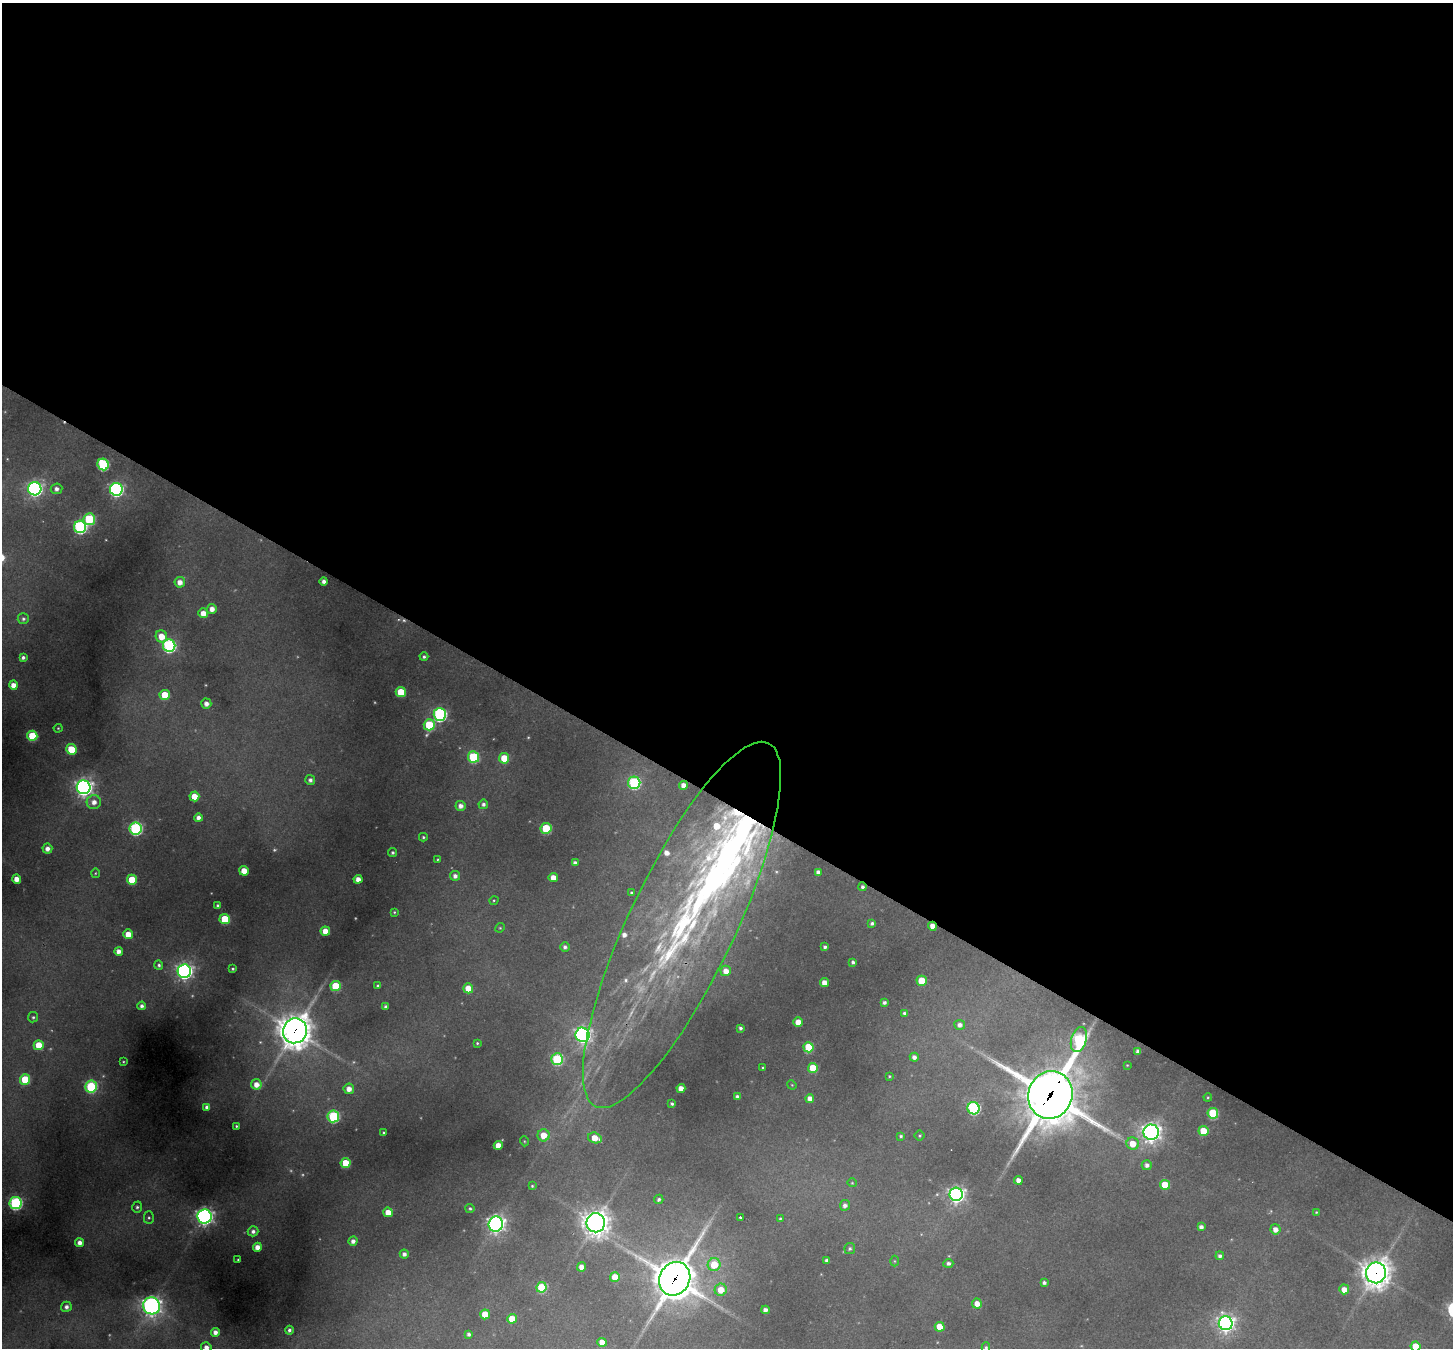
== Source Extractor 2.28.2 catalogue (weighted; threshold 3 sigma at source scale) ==
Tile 3 of 4 x 4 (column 3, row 1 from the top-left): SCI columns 2902-4352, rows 4321-5666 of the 5802 x 5810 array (HDU 1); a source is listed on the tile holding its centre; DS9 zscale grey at full resolution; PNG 1455 x 1350 px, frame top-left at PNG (2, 3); each listed source drawn as its Kron ellipse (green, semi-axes under 4 px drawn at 4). Shown black and unused: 60% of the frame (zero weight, under 2 of 3 exposures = <1% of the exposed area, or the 3 px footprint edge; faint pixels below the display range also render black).
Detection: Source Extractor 2.28.2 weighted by HDU 2 'WHT'; one run over the whole footprint, this tile lists its part. Background 0.331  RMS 0.015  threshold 0.0673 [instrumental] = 3 sigma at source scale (4.5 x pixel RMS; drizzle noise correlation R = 1.50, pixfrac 1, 0.05/0.05 arcsec/px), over >= 5 px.
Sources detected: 194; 4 too faint to see at this stretch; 1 cosmic-ray / hot-pixel residue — neither listed nor drawn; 9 inside a brighter listed object's ellipse — not listed separately; the other 180 listed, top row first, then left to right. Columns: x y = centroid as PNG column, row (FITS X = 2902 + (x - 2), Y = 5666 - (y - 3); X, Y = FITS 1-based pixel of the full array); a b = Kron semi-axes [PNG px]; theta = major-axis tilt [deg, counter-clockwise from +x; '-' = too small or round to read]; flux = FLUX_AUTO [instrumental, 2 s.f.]
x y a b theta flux
103 464 6 5 - 160
35 489 6 6 - 450
56 489 6 5 - 6.7
116 489 6 6 - 380
89 519 6 6 - 120
80 527 6 6 - 280
180 582 5 5 - 13
324 582 4 4 - 6.9
212 609 5 5 - 11
203 613 5 5 - 17
23 619 5 5 - 3.6
161 636 6 5 - 24
169 646 6 6 - 290
23 657 4 3 - 4.2
424 657 4 4 - 3
13 685 4 4 - 12
401 692 5 5 - 49
165 695 5 5 - 38
206 704 5 5 - 8.7
440 714 6 6 - 320
429 725 5 5 - 93
58 728 4 4 - 1.7
32 736 5 5 - 72
71 749 5 5 - 47
473 757 5 5 - 110
504 758 5 5 - 42
310 780 5 5 - 5.4
634 783 6 6 - 200
683 785 4 4 - 11
84 787 7 7 - 760
194 796 5 5 - 25
94 802 7 7 - 11
483 804 5 4 - 4.6
461 806 5 5 - 8.9
198 818 4 4 - 7.7
136 828 6 6 - 260
546 828 5 5 - 74
423 837 4 4 - 2.2
47 849 5 5 - 9.1
393 853 4 4 - 3.2
438 859 3 3 - 1.6
575 863 4 4 - 7.1
244 871 5 4 - 23
818 872 4 4 - 7.5
95 873 5 3 - 1.5
455 876 5 5 - 6.8
553 878 4 4 - 17
17 879 4 4 - 15
358 879 4 4 - 11
132 880 5 5 - 49
863 887 4 4 - 4.3
631 893 3 3 - 2.4
494 900 5 3 - 1.6
218 905 3 3 - 3.3
394 912 3 3 - 1.7
225 919 5 5 - 62
872 923 4 3 - 3.6
682 925 201 53 64 770
932 926 4 4 - 14
500 928 5 4 - 1.9
325 931 4 4 - 18
128 934 5 4 - 21
565 947 5 5 - 4.4
825 947 4 3 - 3.8
119 951 4 4 - 10
853 962 3 3 - 3.5
159 965 5 4 - 3.3
233 969 3 3 - 2.3
184 971 6 6 - 590
726 971 5 5 - 14
922 981 5 5 - 44
824 983 4 4 - 14
336 986 5 5 - 74
378 986 3 3 - 2.2
468 988 5 5 - 27
884 1002 4 4 - 4.1
142 1006 4 4 - 5.2
386 1007 3 3 - 4.3
904 1014 4 4 - 4.4
33 1017 5 5 - 2.7
798 1022 5 4 - 24
960 1025 5 5 - 7.1
740 1028 4 3 - 3.5
295 1031 13 12 - 2600
583 1035 7 7 - 530
1079 1040 13 7 74 160
477 1043 3 3 - 1.8
39 1045 5 5 - 44
808 1047 5 5 - 59
1138 1051 4 4 - 5.8
914 1057 4 4 - 6.7
557 1059 6 6 - 140
123 1062 3 3 - 1.5
1127 1065 3 2 - 1
763 1068 3 2 - 1.7
813 1068 5 5 - 40
890 1076 3 3 - 1.5
25 1079 5 5 - 66
256 1084 5 5 - 14
792 1085 5 4 - 1.3
91 1087 6 6 - 160
349 1089 5 5 - 13
681 1089 4 4 - 16
1050 1095 24 22 71 7800
737 1096 3 3 - 3.8
1208 1097 4 3 - 1.5
810 1098 4 4 - 12
672 1104 3 3 - 2.8
207 1107 4 4 - 6.7
974 1108 6 6 - 240
1213 1113 5 5 - 98
333 1116 6 6 - 180
236 1126 3 3 - 1.9
1203 1131 5 5 - 43
383 1132 3 3 - 1.7
1151 1132 8 7 - 810
544 1135 6 6 - 25
920 1135 5 5 - 2.1
901 1136 3 3 - 2.3
595 1138 7 5 -16 26
524 1141 5 3 - 1.4
1133 1144 6 6 - 24
498 1145 4 4 - 20
346 1163 5 5 - 45
1147 1165 5 5 - 6.4
1018 1180 4 4 - 11
852 1183 4 4 - 1.6
1165 1185 5 5 - 33
532 1186 4 3 - 1.7
956 1194 6 6 - 690
659 1199 5 4 - 4
15 1203 6 6 - 280
845 1205 5 5 - 6.9
137 1207 6 5 - 3.4
470 1208 4 4 - 2.5
388 1212 5 4 - 21
1316 1212 4 4 - 1.5
205 1216 7 7 - 660
741 1217 3 3 - 55
149 1218 6 5 - 2.9
780 1219 4 3 - 1.7
596 1223 9 9 - 1700
496 1224 8 7 - 730
1201 1227 4 4 - 6
1275 1229 5 5 - 10
253 1231 5 5 - 5.6
353 1241 5 4 - 7.6
80 1243 4 4 - 9.3
257 1247 4 4 - 12
850 1248 5 5 - 3.2
404 1254 4 4 - 6.5
1220 1256 4 4 - 5.1
238 1260 3 2 - 1.4
827 1261 4 4 - 6.5
894 1261 5 3 - 1.6
948 1263 5 4 - 4.5
714 1265 6 6 - 41
581 1267 4 4 - 13
1376 1273 10 10 - 1900
615 1277 5 5 - 26
675 1279 17 15 59 4700
1044 1283 3 3 - 4.1
542 1287 5 5 - 83
1344 1289 5 5 - 14
721 1290 6 6 - 24
977 1304 5 5 - 15
152 1306 8 8 - 670
66 1307 5 5 - 6
765 1310 4 4 - 7.3
485 1314 5 5 - 31
512 1319 5 4 - 29
1226 1323 7 7 - 700
940 1327 5 5 - 28
289 1330 4 4 - 4.1
215 1332 4 4 - 9
469 1334 4 4 - 3.8
602 1342 5 4 - 17
1416 1346 5 5 - 36
206 1347 5 5 - 8.9
986 1347 5 4 - 2.2
Overlapping masked pixels (flux is a lower limit): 7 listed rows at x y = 863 887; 682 925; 932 926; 295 1031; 1050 1095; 1376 1273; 675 1279
Isophote crosses this tile's border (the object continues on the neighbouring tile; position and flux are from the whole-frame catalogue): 3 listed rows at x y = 1416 1346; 206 1347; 986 1347